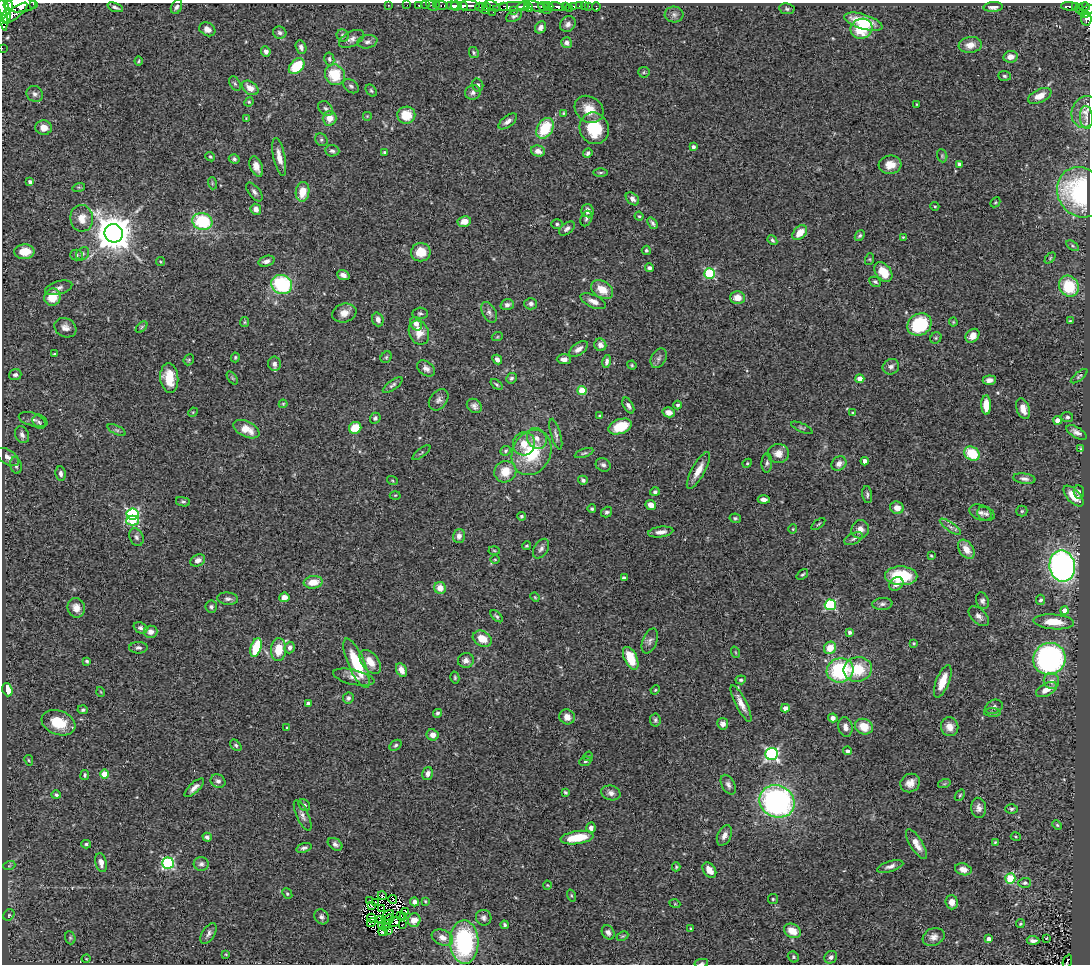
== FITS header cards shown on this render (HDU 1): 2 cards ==
NAXIS1  =                 1088
NAXIS2  =                  962

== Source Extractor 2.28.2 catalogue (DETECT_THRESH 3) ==
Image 1088 x 962 px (HDU 1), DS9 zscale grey, 1 PNG px = 1 image px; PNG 1092 x 966 px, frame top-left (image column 1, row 962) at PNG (2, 3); each listed source drawn as its Kron ellipse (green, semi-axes under 4 px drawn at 4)
Background 0.935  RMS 0.05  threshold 0.15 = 3 sigma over >= 5 px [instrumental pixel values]
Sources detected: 450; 8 with non-positive FLUX_AUTO (blend fragments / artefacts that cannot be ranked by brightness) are neither listed nor drawn; the other 442 listed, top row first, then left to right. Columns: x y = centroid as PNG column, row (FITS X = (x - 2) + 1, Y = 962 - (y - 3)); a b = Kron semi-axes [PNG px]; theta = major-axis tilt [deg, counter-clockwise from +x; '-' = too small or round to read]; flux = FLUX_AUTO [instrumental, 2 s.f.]
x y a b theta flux
34 4 3 2 - 110
20 5 16 7 3 2300
388 5 3 2 - 8.6
407 5 2 2 - 11
419 5 3 3 - 15
425 5 2 2 - 19
432 5 6 2 -40 27
436 5 4 2 - 8.5
441 5 7 3 0 62
9 6 4 2 - 220
452 6 6 3 -7 540
456 6 5 4 - 940
463 6 4 3 - 190
469 6 10 5 -4 1000
486 6 4 3 - 97
493 6 8 4 -31 560
504 6 3 2 - 98
537 6 15 3 -24 460
548 6 5 4 - 440
565 6 3 3 - 190
574 6 4 3 - 110
579 6 2 2 - 9.8
584 6 2 2 - 11
589 6 2 2 - 5
1070 6 9 3 -6 220
3 7 8 5 -70 2400
115 7 8 3 -19 8.3
176 7 7 5 63 8.8
480 7 5 3 - 200
511 7 18 4 5 930
523 7 6 3 4 1600
529 7 4 4 - 970
543 7 5 3 - 980
557 7 7 3 -8 260
596 7 4 3 - 9.3
993 7 10 5 3 16
1075 7 3 3 - 180
1085 7 5 3 - 150
569 8 2 2 - 90
787 9 7 5 -10 6.8
1079 9 5 3 - 170
485 10 3 3 - 110
513 10 4 3 - 150
1087 10 8 3 23 220
493 12 3 2 - 3.1
15 13 15 5 39 590
3 14 17 4 -82 2500
1085 14 4 3 - 120
7 15 7 4 79 830
674 15 9 8 - 14
514 16 8 5 27 9.5
1086 19 6 5 - 240
863 22 20 7 -17 110
568 24 8 7 - 13
541 27 6 5 - 16
207 29 8 6 -30 17
861 29 11 10 - 110
280 33 7 6 - 9.3
343 35 6 5 - 9.3
352 39 14 7 28 16
367 42 10 6 11 13
567 43 5 5 - 13
970 45 12 8 8 29
301 47 7 5 -71 12
2 48 2 2 - 4.8
266 51 5 4 - 14
474 53 6 4 -62 5.8
1010 57 7 6 - 23
329 59 6 5 - 6.1
139 61 4 4 - 3.8
297 66 9 6 47 100
644 72 6 5 - 5.3
335 75 11 9 -55 110
1004 76 6 5 - 6.6
235 84 8 5 -62 7
478 85 6 5 - 9.6
351 86 9 6 -36 9.5
250 88 9 6 -35 30
371 91 7 4 -50 5.7
473 92 8 7 - 12
35 94 8 7 - 13
1040 96 12 6 25 32
249 102 5 4 - 4
916 104 3 2 - 2.3
326 108 8 6 -44 9.4
589 109 15 12 -37 59
1085 112 16 13 65 37
563 113 4 4 - 3.4
406 115 9 8 - 68
367 116 5 5 - 3.7
1086 117 11 6 -85 18
246 118 3 2 - 2.3
330 118 7 7 - 39
508 121 11 5 38 15
44 128 8 7 - 27
545 128 11 7 59 130
594 128 16 14 -70 130
321 140 7 5 -46 6.5
693 147 4 3 - 11
332 151 7 5 -6 9
538 151 7 5 -16 22
385 152 4 3 - 4.9
588 153 5 4 - 7.5
942 156 7 5 -70 5.1
210 157 5 4 - 4.2
279 157 19 6 -78 34
234 159 5 4 - 6
959 164 4 4 - 8.9
890 165 11 9 6 38
256 167 10 6 -67 23
600 172 7 3 1 4.9
30 182 4 4 - 10
212 183 6 4 -73 4.3
79 187 6 4 17 4.9
254 192 11 5 -52 11
302 192 10 6 81 56
1081 192 26 23 -58 470
632 199 8 5 -43 13
995 202 5 3 - 3.4
935 206 5 4 - 3.5
256 209 5 5 - 21
588 211 6 6 - 20
639 216 4 4 - 4
82 218 13 11 -83 42
586 219 8 5 67 7.7
202 221 10 8 -16 210
464 221 6 5 - 34
652 223 6 3 -55 7.8
557 224 6 4 0 6.4
567 228 9 5 37 11
114 233 9 9 - 9300
800 233 9 6 46 48
860 236 6 4 49 5.9
903 237 4 3 - 3.1
772 240 5 4 - 5.7
1073 246 7 4 -31 6.3
646 250 4 4 - 6
24 252 10 7 2 57
421 252 10 9 - 58
83 254 7 5 48 7.6
76 255 6 5 - 6.7
1050 258 6 4 46 4.8
870 259 6 4 72 3.8
266 261 8 5 17 13
160 262 4 3 - 3
649 268 4 4 - 11
883 272 11 7 -53 66
709 273 5 5 - 270
343 275 6 5 - 18
875 282 6 4 -28 6.1
282 284 10 9 - 270
1069 286 11 9 -54 140
59 288 14 6 17 15
602 290 12 8 -32 50
52 297 9 8 - 69
738 298 7 6 - 39
593 301 13 6 -24 21
531 304 6 6 - 11
507 305 6 5 - 12
489 312 11 6 -61 14
344 313 12 9 16 27
420 313 7 5 6 7
378 319 7 5 -71 15
1070 321 3 3 - 3.3
245 322 5 4 - 3.8
953 322 4 4 - 3.6
416 324 7 5 -65 25
920 324 13 10 32 180
142 327 7 4 46 5.4
65 328 11 9 -28 21
419 333 12 10 -66 41
972 336 8 6 45 25
497 337 5 3 - 3.5
936 338 6 5 - 5.5
600 345 6 6 - 16
578 349 10 5 35 19
54 354 3 3 - 3.4
235 357 5 3 - 4.1
386 357 6 5 - 5.6
659 358 10 7 62 13
497 359 5 4 - 13
564 359 7 5 -1 16
189 360 6 5 - 4.9
607 362 7 4 79 10
274 364 7 6 - 15
632 365 5 4 - 4.1
891 367 8 7 - 13
426 368 10 7 -37 15
15 375 6 5 - 9.4
1079 376 10 3 39 5.8
169 378 15 9 -85 80
232 378 7 4 -53 4.5
511 378 5 5 - 7.3
860 379 4 4 - 46
989 380 6 4 5 17
496 384 7 3 -39 4.9
393 385 11 4 35 9.1
582 391 4 4 - 100
439 400 12 8 52 15
283 404 4 4 - 3.8
628 405 8 5 -61 12
678 405 4 4 - 8.4
986 405 9 5 -89 48
474 406 8 6 -41 13
1023 409 11 6 -72 28
193 412 5 4 - 3.2
669 412 6 5 - 23
852 412 4 3 - 3.4
600 416 3 3 - 4.3
1067 417 6 5 - 7.6
375 418 5 5 - 7.9
33 420 15 6 -15 14
1058 420 4 4 - 31
39 422 8 5 -49 7.6
620 426 12 7 20 97
355 428 6 5 - 64
802 428 11 4 -24 6.1
246 429 14 7 -25 54
117 430 10 4 -26 8.9
1076 432 11 5 -31 16
556 434 16 5 -74 12
22 435 9 6 -63 13
537 438 11 9 -52 28
524 444 12 11 - 42
1080 448 4 2 - 1.9
506 451 5 4 - 5.1
532 452 23 19 64 180
421 453 11 3 38 5.3
584 453 10 4 20 6.6
972 453 8 6 -32 110
778 454 11 9 2 30
8 457 13 7 -33 17
865 461 4 4 - 27
747 463 5 4 - 3.8
767 463 9 5 88 9.5
839 464 8 6 40 16
16 465 8 5 -74 11
603 465 8 6 -26 10
698 470 20 6 61 42
505 472 11 10 - 62
61 474 7 5 -82 10
1024 479 11 5 -8 12
392 480 5 3 - 3
583 480 5 4 - 8
655 492 5 4 - 8.4
1079 492 7 5 -84 10
395 495 5 3 - 3.2
867 495 9 5 -83 7.8
1073 496 13 6 -47 54
764 499 6 3 -2 15
183 502 7 4 -11 6.3
651 505 5 5 - 24
897 508 7 6 - 24
592 509 4 4 - 5.9
1022 511 5 5 - 4.8
607 512 6 5 - 8
981 513 12 7 -21 15
133 514 6 5 - 480
986 514 9 7 -23 10
522 516 4 4 - 5.6
735 518 6 4 -10 5.4
132 520 6 5 - 110
818 524 8 2 39 3.7
950 527 13 3 -35 9.7
793 529 4 4 - 3.3
860 529 9 9 - 25
661 532 12 5 7 19
459 536 7 6 - 17
136 537 9 6 -65 10
853 539 10 5 26 9.4
526 546 4 3 - 4.3
541 549 11 7 57 13
966 549 10 7 -55 38
494 550 5 3 - 3.7
931 556 4 3 - 3.6
495 559 4 3 - 2.9
198 560 8 5 25 15
1062 566 16 13 -80 1200
802 574 6 3 39 4.8
901 576 16 9 -2 170
624 578 4 4 - 9.8
313 582 9 6 7 43
896 584 8 6 39 20
440 588 6 6 - 32
284 597 5 4 - 21
535 597 5 4 - 3.4
228 599 10 6 -5 11
1041 600 5 4 - 7
982 601 8 6 -69 10
882 604 10 6 4 9.9
830 605 5 5 - 310
211 607 6 5 - 7.3
76 608 10 8 -73 27
1065 611 4 4 - 42
497 616 7 4 -43 6.1
979 616 12 7 -42 16
1054 622 20 7 -4 62
140 628 7 5 -22 9.4
151 632 7 6 - 20
849 632 4 4 - 11
482 639 10 7 -29 51
650 641 13 7 68 15
914 643 4 3 - 4.2
256 647 10 5 72 130
290 647 6 5 - 12
138 648 9 6 1 9.6
830 648 6 6 - 51
279 650 11 7 86 69
735 652 6 3 -71 3.2
631 658 12 6 -64 89
1049 659 16 15 - 720
466 660 8 7 - 16
87 661 3 3 - 4.6
370 662 14 8 -52 49
356 663 27 8 -66 140
858 669 14 12 10 110
401 670 7 5 -62 28
840 670 13 12 - 290
354 677 21 7 -13 25
455 678 6 4 -77 4.6
741 680 5 4 - 6.1
943 681 17 6 68 60
1051 681 8 7 - 19
1046 689 11 6 28 32
7 690 7 5 -72 41
655 690 5 3 - 3.5
101 692 5 3 - 2.6
348 698 6 5 - 7.9
308 703 4 3 - 7.6
741 703 20 5 -63 28
994 707 9 6 24 10
785 708 4 4 - 23
83 710 5 4 - 7
993 712 8 4 -2 6.5
437 713 4 4 - 7.2
567 717 8 7 - 25
833 718 5 4 - 16
655 720 6 5 - 7.3
58 723 17 12 -20 90
723 724 6 5 - 16
845 727 10 7 -78 19
864 727 9 7 -24 58
950 727 9 8 - 26
287 728 3 2 - 2.6
433 735 6 5 - 21
236 745 7 4 -46 6.2
396 745 7 4 39 6.5
847 751 4 3 - 12
772 754 6 6 - 630
588 756 5 4 - 4.3
29 760 5 4 - 4.2
585 761 6 4 20 5.4
104 774 4 4 - 66
428 774 6 5 - 13
85 775 5 3 - 5.9
218 781 8 6 -32 11
910 783 10 9 - 27
944 784 6 4 18 3.9
728 785 11 6 -60 13
194 788 12 5 43 19
565 792 4 3 - 4.9
611 793 10 7 -15 15
56 795 5 4 - 7.1
960 795 6 3 54 3.9
777 801 18 16 -24 780
304 805 6 5 - 6.8
979 808 10 7 -84 17
1011 809 6 4 0 5.7
303 815 16 6 -65 16
1057 825 5 4 - 4.4
591 828 5 4 - 15
724 835 11 6 64 19
207 837 4 4 - 8.2
1016 837 5 3 - 3.6
577 838 16 6 8 94
995 842 4 3 - 3.1
86 844 5 4 - 5.4
335 844 8 5 -35 11
916 844 17 6 -58 32
304 848 8 4 17 8.5
101 863 9 5 -79 20
168 863 6 5 - 430
201 864 7 7 - 10
9 866 6 4 19 4
890 866 13 5 17 14
676 867 4 3 - 4
963 869 8 6 -14 24
709 870 8 6 -53 31
1010 878 5 5 - 210
1025 883 6 5 - 7.2
547 885 4 4 - 3.4
287 894 6 4 -50 5.5
382 896 4 3 - 14
571 896 6 3 -71 3.7
393 899 4 2 - 1.3
773 899 5 5 - 4.8
370 900 2 2 - 3.7
425 901 3 3 - 3.1
415 902 4 4 - 14
952 902 7 6 - 24
375 903 3 2 - 4.8
675 904 5 3 - 3.5
372 906 3 2 - 4.1
382 908 3 2 - 4.4
406 912 3 2 - 3.7
9 915 6 5 - 5.6
400 915 2 2 - 1.2
387 916 7 2 44 1.9
403 916 4 2 - 0.6
321 917 8 7 - 11
371 918 4 2 - 1.5
484 918 8 7 - 11
381 919 3 2 - 1.1
389 919 6 2 49 2.7
414 920 7 6 - 24
371 922 5 2 - 1.5
394 922 6 3 31 3.5
1020 924 4 4 - 4.8
381 925 4 2 - 0.91
402 925 2 2 - 1.4
505 925 4 3 - 6.3
386 926 2 2 - 0.35
691 929 3 2 - 3.1
388 931 4 2 - 1.4
792 931 9 6 -30 42
383 932 4 2 - 5.8
608 932 7 6 - 14
209 933 12 6 58 12
623 936 6 3 26 4
442 937 11 7 -23 22
934 937 11 8 21 19
70 938 7 5 -70 5.5
1046 938 3 3 - 72
989 939 4 4 - 19
1033 940 6 3 -4 11
464 942 22 14 -88 360
226 954 3 2 - 2.6
793 957 6 5 - 6.3
831 957 7 6 - 12
86 959 4 3 - 2.5
1067 961 7 4 69 12
701 963 7 4 10 5.3
At the frame edge (FLAGS 8, measured only in part): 7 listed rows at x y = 34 4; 20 5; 3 7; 3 14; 2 48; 1067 961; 701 963
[8 non-positive-flux detections neither listed nor drawn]